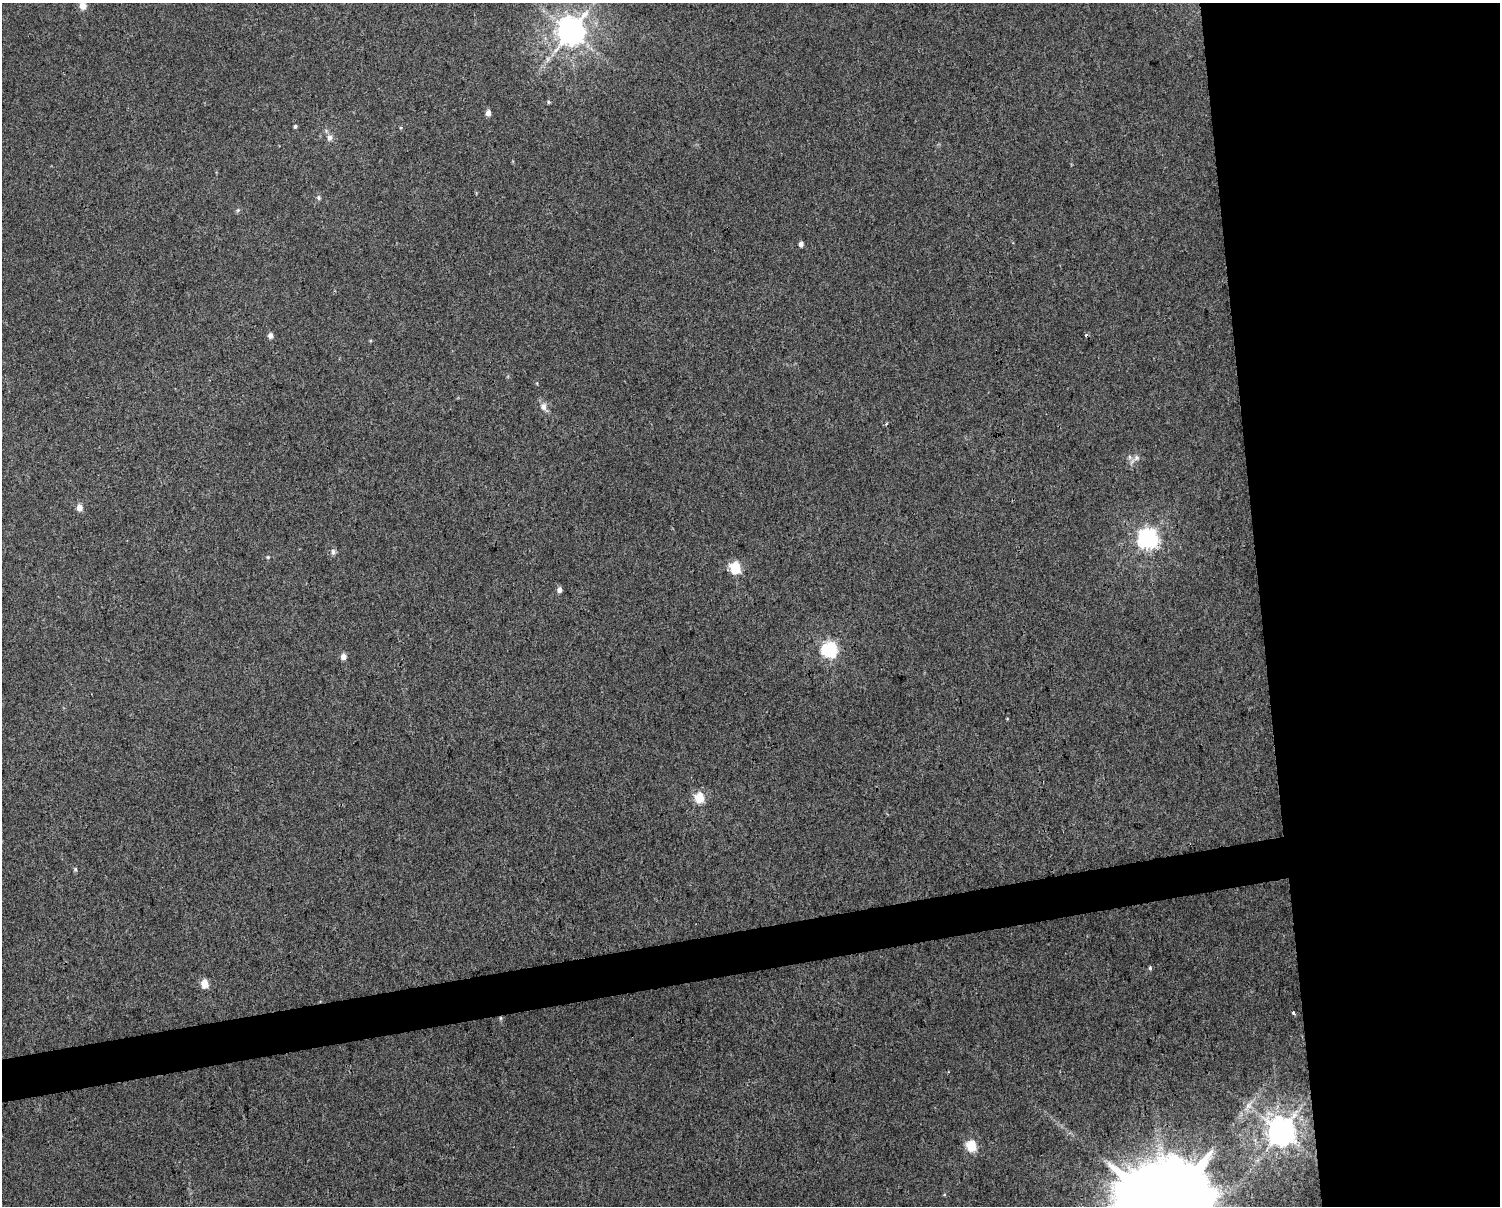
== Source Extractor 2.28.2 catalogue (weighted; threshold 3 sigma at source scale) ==
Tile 6 of 3 x 4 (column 3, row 2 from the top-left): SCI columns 3023-4520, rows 2411-3614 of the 4589 x 4819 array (HDU 1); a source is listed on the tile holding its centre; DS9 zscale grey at full resolution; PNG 1502 x 1208 px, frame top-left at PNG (2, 3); no overlay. Shown black and unused: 19% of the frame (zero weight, under 3 of 4 exposures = <1% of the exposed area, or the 3 px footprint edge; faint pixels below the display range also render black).
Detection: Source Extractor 2.28.2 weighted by HDU 2 'WHT'; one run over the whole footprint, this tile lists its part. Background 0.00531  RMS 0.0044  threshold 0.0198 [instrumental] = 3 sigma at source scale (4.5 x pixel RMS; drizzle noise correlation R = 1.50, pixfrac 1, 0.0396/0.0396 arcsec/px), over >= 5 px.
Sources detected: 32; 1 too faint to see at this stretch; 1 cosmic-ray / hot-pixel residue — not listed; the other 30 listed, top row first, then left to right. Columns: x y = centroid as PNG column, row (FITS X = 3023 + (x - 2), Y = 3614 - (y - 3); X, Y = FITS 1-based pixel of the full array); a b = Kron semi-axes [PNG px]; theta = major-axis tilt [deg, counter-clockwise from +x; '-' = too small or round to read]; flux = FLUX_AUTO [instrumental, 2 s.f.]
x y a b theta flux
82 6 8 7 - 3.8
570 31 9 8 - 690
548 102 5 3 - 0.52
488 113 4 4 - 4.1
295 126 4 4 - 0.73
330 138 9 7 65 1.8
318 198 6 6 - 0.91
238 210 6 5 - 0.73
801 244 5 4 - 2.1
270 335 6 5 - 1.7
544 407 11 8 -64 2.7
1136 458 9 7 48 1.9
79 507 5 4 - 5.2
1147 539 7 7 - 250
333 552 8 5 -88 1.3
268 557 5 4 - 0.47
735 568 6 5 - 41
559 590 4 4 - 2.8
829 650 7 6 - 98
343 656 7 6 - 2.2
699 797 5 5 - 25
75 869 5 5 - 0.62
1150 968 5 4 - 0.65
204 983 5 4 - 14
1294 1013 3 3 - 2
500 1018 6 4 90 0.62
1248 1105 8 5 44 1.6
1281 1132 8 8 - 680
971 1146 6 5 - 30
944 1195 5 3 - 0.38
Overlapping masked pixels (flux is a lower limit): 1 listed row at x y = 500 1018
Isophote crosses this tile's border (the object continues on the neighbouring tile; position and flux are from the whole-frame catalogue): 1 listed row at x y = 82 6